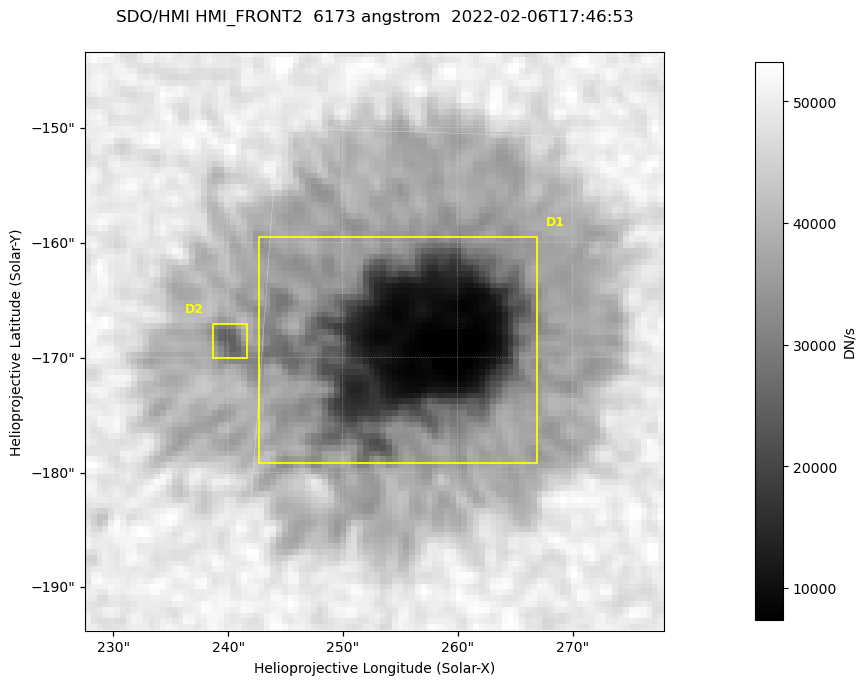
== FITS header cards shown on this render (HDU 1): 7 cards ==
TELESCOP= 'SDO/HMI '           / Telescope
INSTRUME= 'HMI_FRONT2'         / For HMI: HMI_SIDE1, HMI_FRONT2, or HMI_COMBINED
WAVELNTH=                6173. / [angstrom] Wavelength
DATE-OBS= '2022-02-06T17:46:53.500' / [ISO] Observation date {DATE__OBS}
CTYPE1  = 'HPLN-TAN'           / CTYPE1: HPLN
CTYPE2  = 'HPLT-TAN'           / CTYPE2: HPLT
BUNIT   = 'DN/s    '           / Physical Units

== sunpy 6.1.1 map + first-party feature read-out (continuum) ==
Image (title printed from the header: SDO/HMI HMI_FRONT2  6173 angstrom  2022-02-06T17:46:53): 100 x 100 px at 0.504 arcsec/px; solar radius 973 arcsec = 1931 px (partial field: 0.1% of the solar disc is inside the frame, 100% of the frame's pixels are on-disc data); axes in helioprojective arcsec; data unit DN/s (BUNIT, on the colour bar)
Orientation: roll -0.0702 deg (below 1 deg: not rotated)
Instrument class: CONTINUUM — white-light / continuum photospheric image (CONTENT/OBS_TYPE)
Dark features (sunspots / pores): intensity divided by the frame's on-disc median (partial field: no limb-darkening profile); reference = the frame's on-disc median (the 8%-of-disc-diameter window exceeds this field); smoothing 3 px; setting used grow <= 0.7, no closing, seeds <= 0.7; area >= 9 px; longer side >= 3 px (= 1.5 arcsec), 3 px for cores <= 0.7; partial field; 2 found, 2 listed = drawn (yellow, D1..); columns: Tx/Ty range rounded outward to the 2 arcsec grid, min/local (2 s.f., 1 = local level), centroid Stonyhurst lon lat
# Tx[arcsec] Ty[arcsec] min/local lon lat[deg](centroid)
D1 242..268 -180..-158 0.14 +16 -16
D2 238..242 -170..-166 0.58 +15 -16